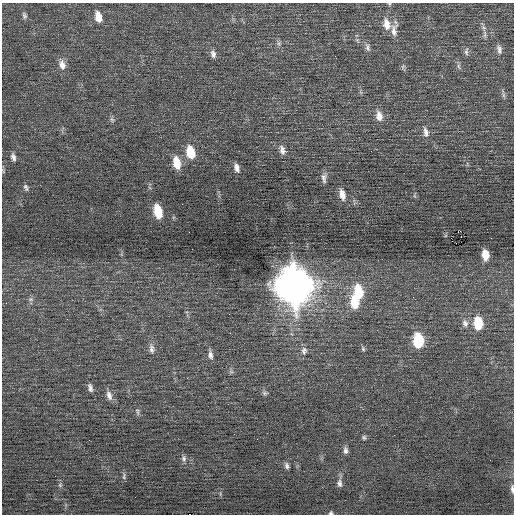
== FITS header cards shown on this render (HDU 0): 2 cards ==
NAXIS1  =                  512 / Axis length
NAXIS2  =                  512 / Axis length

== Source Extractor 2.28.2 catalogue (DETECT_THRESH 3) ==
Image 512 x 512 px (HDU 0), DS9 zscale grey, 1 PNG px = 1 image px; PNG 516 x 516 px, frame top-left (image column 1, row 512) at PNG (2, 3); no overlay
Background 0.0464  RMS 0.68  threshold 2.03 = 3 sigma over >= 5 px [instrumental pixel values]
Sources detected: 57; all 57 listed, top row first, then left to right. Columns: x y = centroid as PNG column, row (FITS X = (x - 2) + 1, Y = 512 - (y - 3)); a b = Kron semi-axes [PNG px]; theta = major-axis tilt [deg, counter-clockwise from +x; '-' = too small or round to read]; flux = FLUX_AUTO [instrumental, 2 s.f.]
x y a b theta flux
24 16 9 6 -73 120
98 17 13 7 -77 500
386 24 16 9 -78 480
394 30 19 8 87 350
485 34 13 4 90 150
279 43 7 4 72 90
368 47 12 6 -72 160
499 49 13 7 -78 190
466 52 11 5 87 130
213 54 11 7 -76 190
62 65 15 9 -75 350
459 66 9 4 -80 100
403 67 6 6 - 83
503 95 9 4 -82 110
379 116 14 9 -78 400
112 120 8 5 -63 110
426 132 15 7 -77 270
282 150 13 7 -75 250
190 152 13 8 -76 1100
13 157 9 5 -72 160
177 163 13 7 -77 810
237 168 11 6 -73 220
324 178 13 6 -85 200
26 187 9 5 -71 100
342 195 13 7 -76 380
158 211 12 7 -77 1300
460 231 3 2 - 2700
491 238 3 2 - 46
485 255 9 6 -81 660
294 286 16 13 -77 110000
359 292 14 9 -80 1500
413 297 2 2 - 23
31 299 7 5 11 100
355 303 15 9 -82 1100
465 323 10 8 -77 210
478 323 11 8 -85 1400
230 333 2 2 - 22
418 340 11 7 -84 2500
151 349 14 7 -85 230
363 349 7 5 -74 80
304 351 11 8 84 210
210 355 12 6 -79 190
231 372 7 4 -19 76
90 388 11 6 -76 160
264 393 7 5 -21 96
109 395 14 7 -71 260
137 412 10 4 -76 100
364 437 6 5 - 85
345 450 9 6 -88 160
184 458 8 6 83 120
287 466 8 5 -78 120
55 476 2 2 - 37
124 476 11 4 82 90
340 483 11 7 -88 180
60 485 6 4 -48 66
512 489 11 4 -85 130
331 513 5 4 - 69
At the frame edge (FLAGS 8, measured only in part): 3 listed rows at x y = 394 30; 512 489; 331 513